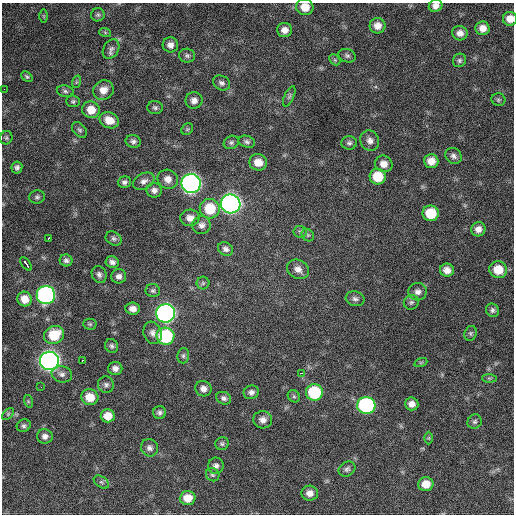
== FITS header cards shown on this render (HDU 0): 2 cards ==
NAXIS1  =                  512 / Axis length
NAXIS2  =                  512 / Axis length

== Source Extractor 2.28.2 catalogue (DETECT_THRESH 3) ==
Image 512 x 512 px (HDU 0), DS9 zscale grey, 1 PNG px = 1 image px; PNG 516 x 516 px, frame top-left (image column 1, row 512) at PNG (2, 3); each listed source drawn as its Kron ellipse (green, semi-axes under 4 px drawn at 4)
Background 328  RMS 19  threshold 56.9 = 3 sigma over >= 5 px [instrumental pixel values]
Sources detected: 120; all 120 listed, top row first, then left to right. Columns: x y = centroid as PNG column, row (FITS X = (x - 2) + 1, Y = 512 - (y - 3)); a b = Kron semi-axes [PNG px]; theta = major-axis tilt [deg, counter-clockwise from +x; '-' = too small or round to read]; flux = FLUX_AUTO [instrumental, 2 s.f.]
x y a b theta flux
436 6 7 6 - 6800
305 7 8 8 - 17000
98 15 7 6 - 2700
44 16 6 4 -90 1800
510 19 7 7 - 11000
377 26 8 7 - 10000
483 28 7 7 - 9100
285 30 7 7 - 8500
105 32 6 4 -20 1800
460 33 8 7 - 7700
170 45 7 7 - 7000
111 49 10 7 59 4900
187 56 8 7 - 3300
347 56 9 6 -19 3400
335 60 6 4 -45 2200
459 60 7 6 - 2900
27 77 6 4 -40 2200
76 82 6 4 71 1600
221 83 9 7 -30 4200
4 89 2 2 - 2500
103 90 10 9 - 13000
65 91 8 5 -11 3400
289 96 11 4 66 2800
194 100 8 8 - 7200
498 100 7 6 - 2200
73 101 7 6 - 2500
155 108 8 6 -4 3100
91 110 9 8 - 16000
109 120 10 7 -23 16000
187 129 6 5 - 2000
80 130 9 6 -50 3100
6 138 7 6 - 2500
133 141 8 6 -12 4000
370 141 10 9 - 7000
231 142 8 6 29 3000
247 142 8 6 -17 3400
349 143 7 6 - 3400
453 156 9 7 -45 4600
431 161 7 7 - 13000
258 162 9 8 - 15000
384 164 9 8 - 10000
17 167 6 5 - 3700
378 177 8 8 - 33000
168 179 10 9 - 9800
144 181 11 7 27 6200
124 182 6 5 - 3600
191 183 9 9 - 750000
154 190 8 7 - 5800
37 197 8 6 12 3200
231 204 10 9 - 770000
210 209 10 10 - 39000
431 213 8 7 - 37000
190 218 9 8 - 8700
202 225 9 9 - 6000
478 229 7 7 - 8000
300 232 6 6 - 2900
308 235 7 5 -44 2600
48 238 4 3 - 4300
114 239 8 6 -31 3500
226 249 8 6 -32 4700
66 260 6 6 - 3800
112 262 7 6 - 5000
26 264 8 3 -52 16000
298 269 11 9 -31 8900
447 270 7 6 - 9300
498 270 9 8 - 22000
99 274 9 7 -62 4400
119 276 7 7 - 5300
203 283 6 6 - 2600
153 291 7 6 - 3100
418 292 9 8 - 6200
46 295 9 9 - 400000
25 299 7 7 - 14000
355 299 9 7 -15 4200
411 302 7 7 - 3100
133 309 7 6 - 7700
492 310 7 6 - 3400
166 313 9 9 - 610000
90 324 7 5 -1 2400
153 333 11 9 -70 6900
471 333 7 6 - 2600
54 335 10 8 25 38000
165 336 9 8 - 110000
112 346 7 6 - 3100
183 356 8 6 76 2900
83 360 3 2 - 4800
49 361 9 9 - 910000
421 362 6 4 19 1400
115 368 7 6 - 6200
301 373 3 2 - 6500
62 374 10 8 -15 5300
489 378 7 4 -1 1900
106 385 8 8 - 4100
41 387 3 2 - 1700
203 389 8 7 - 7100
251 392 8 6 20 5200
314 392 8 8 - 81000
294 396 7 5 -44 2400
90 397 8 8 - 20000
224 398 7 6 - 3900
28 401 6 4 -72 1700
412 404 7 6 - 8100
366 405 9 8 - 230000
160 413 6 6 - 3400
8 414 7 4 46 1900
108 416 7 6 - 15000
263 420 9 8 - 7600
475 422 7 6 - 3100
24 426 7 6 - 3100
45 436 8 7 - 5600
429 438 6 4 90 1600
222 444 7 6 - 2700
149 448 9 8 - 5600
216 466 8 8 - 4700
347 469 9 7 33 4000
213 475 7 6 - 2800
101 482 8 5 -35 3300
426 484 7 7 - 15000
310 493 8 7 - 8900
188 498 8 7 - 16000
At the frame edge (FLAGS 8, measured only in part): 3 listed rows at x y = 436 6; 305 7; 510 19